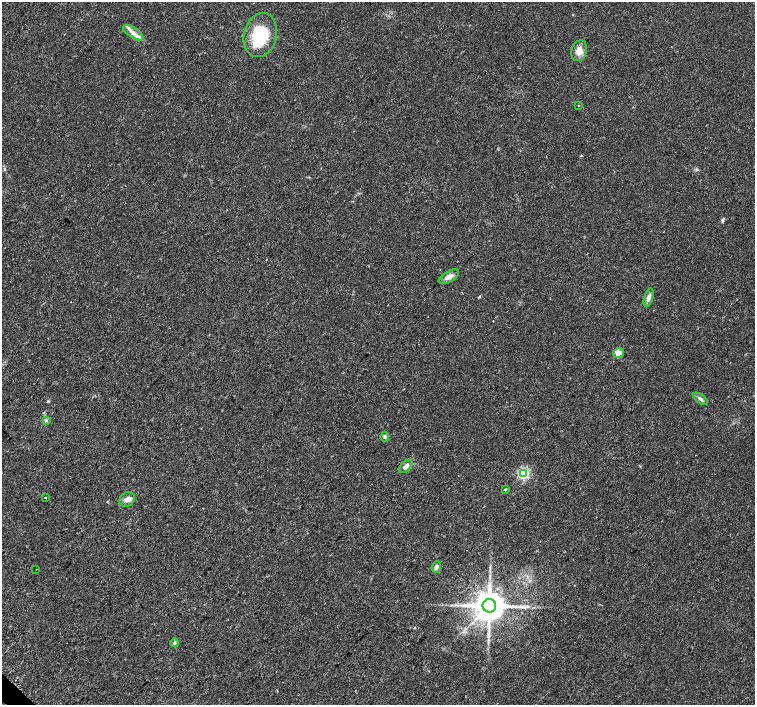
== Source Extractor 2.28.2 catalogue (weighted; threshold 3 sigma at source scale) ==
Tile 7 of 4 x 4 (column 3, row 2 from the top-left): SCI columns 3066-4570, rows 3019-4423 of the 6096 x 6087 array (HDU 1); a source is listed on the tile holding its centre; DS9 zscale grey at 2 x 2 block average (1 PNG px = mean of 2 x 2 image px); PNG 757 x 707 px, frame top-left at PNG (2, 2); each listed source drawn as its Kron ellipse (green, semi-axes under 4 px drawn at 4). Shown black and unused: <1% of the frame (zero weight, under 2 of 3 exposures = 2% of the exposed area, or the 3 px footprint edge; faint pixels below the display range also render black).
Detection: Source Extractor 2.28.2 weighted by HDU 2 'WHT'; one run over the whole footprint, this tile lists its part. Background 0.0314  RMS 0.0055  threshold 0.0248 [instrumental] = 3 sigma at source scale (4.5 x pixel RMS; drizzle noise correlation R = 1.50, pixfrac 1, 0.0396/0.0396 arcsec/px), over >= 5 px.
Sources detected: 20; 1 inside a brighter listed object's ellipse — not listed separately; the other 19 listed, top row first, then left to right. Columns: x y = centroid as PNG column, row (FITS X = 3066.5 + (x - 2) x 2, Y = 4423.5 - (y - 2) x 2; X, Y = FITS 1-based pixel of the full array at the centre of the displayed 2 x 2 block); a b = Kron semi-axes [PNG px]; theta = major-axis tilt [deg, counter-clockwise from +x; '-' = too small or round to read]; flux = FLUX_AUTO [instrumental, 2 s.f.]
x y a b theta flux
133 33 11 5 -33 8
260 35 22 16 76 57
579 51 11 7 71 11
578 106 2 2 - 0.54
449 277 11 5 29 7.3
649 297 9 4 74 5.7
618 353 5 5 - 9.6
701 399 9 3 -36 3.2
46 421 4 3 - 1.5
385 437 5 4 - 2.1
406 466 8 5 44 4.8
523 473 4 4 - 110
505 489 3 2 - 1.3
45 498 2 2 - 4.9
127 499 8 7 - 6.1
436 567 6 4 71 3.7
36 569 2 2 - 0.5
489 606 7 6 - 3000
174 643 4 3 - 2
Diffuse or blended objects may show on this block-average render without a row.